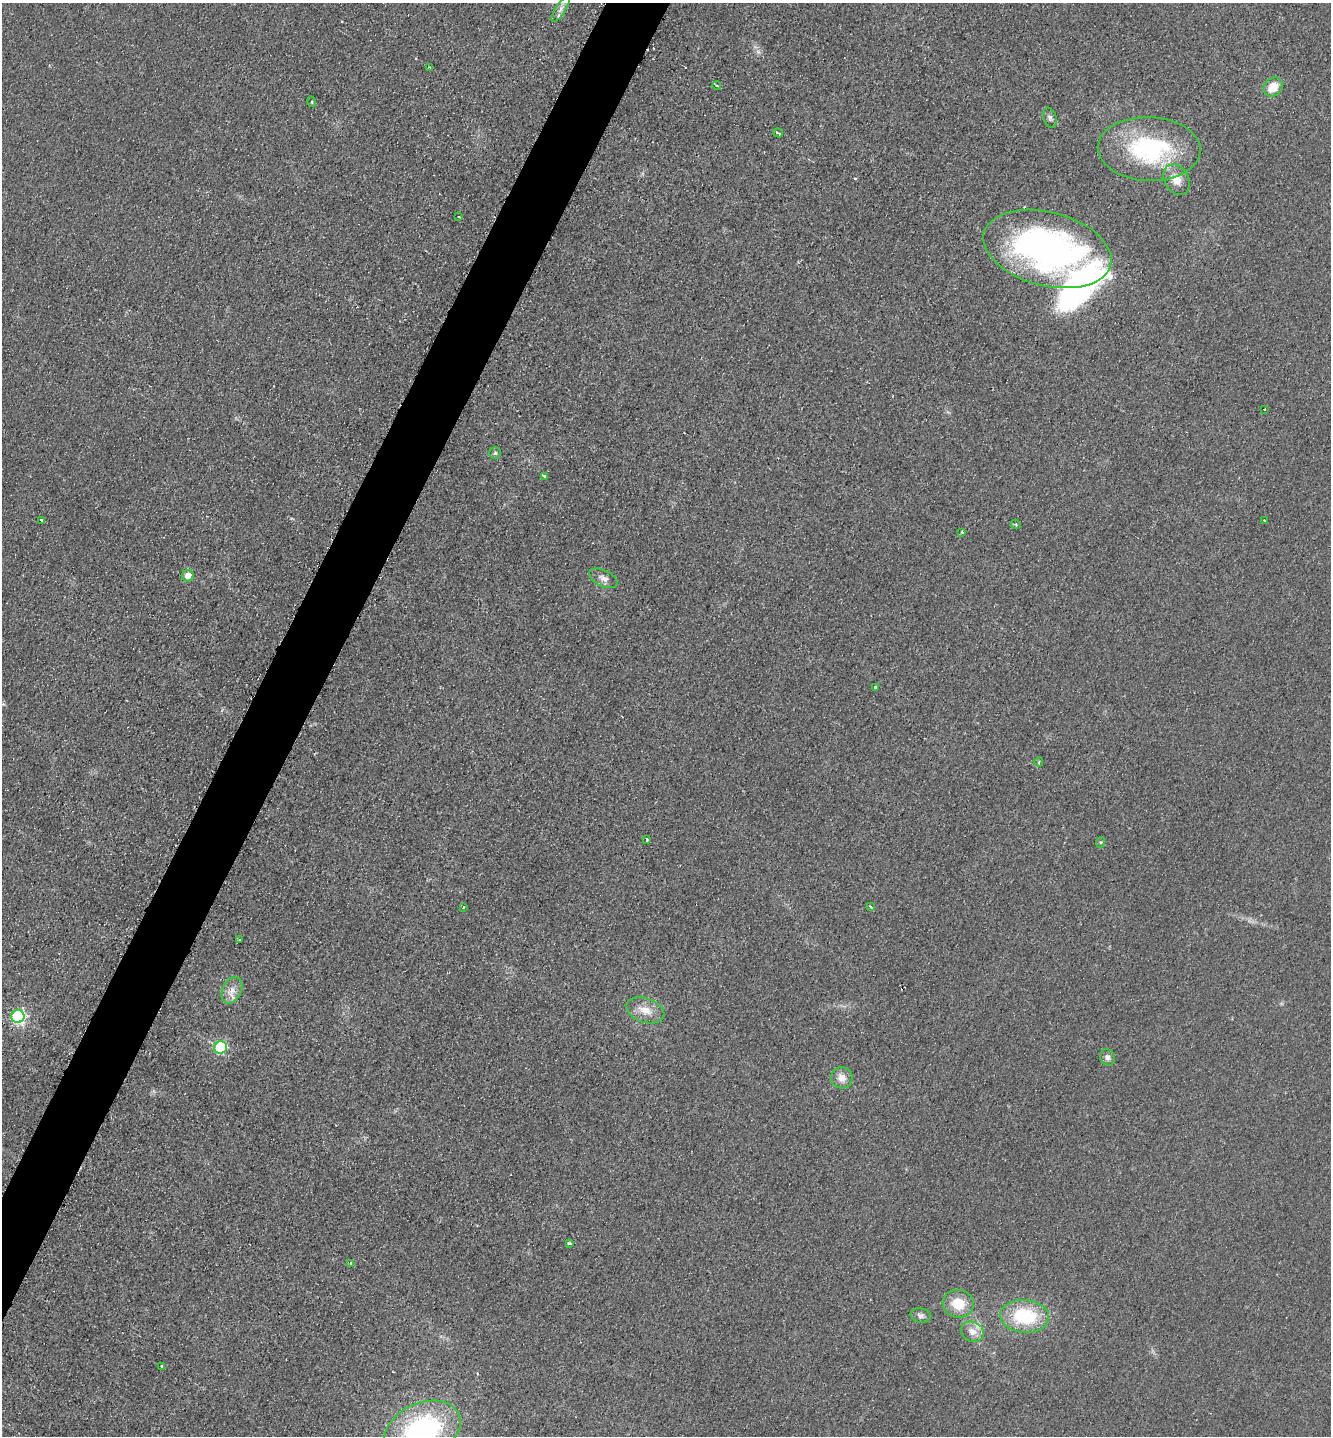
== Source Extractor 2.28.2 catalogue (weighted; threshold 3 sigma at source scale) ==
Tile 7 of 4 x 4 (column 3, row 2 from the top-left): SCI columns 2951-4279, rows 2879-4312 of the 5764 x 5754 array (HDU 1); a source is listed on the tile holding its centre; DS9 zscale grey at full resolution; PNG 1333 x 1438 px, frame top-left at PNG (2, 3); each listed source drawn as its Kron ellipse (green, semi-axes under 4 px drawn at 4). Shown black and unused: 4% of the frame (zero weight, under 2 of 3 exposures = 1% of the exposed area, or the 3 px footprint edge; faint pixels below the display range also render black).
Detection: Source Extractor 2.28.2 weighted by HDU 2 'WHT'; one run over the whole footprint, this tile lists its part. Background 0.0374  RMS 0.0093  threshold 0.0417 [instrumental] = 3 sigma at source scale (4.5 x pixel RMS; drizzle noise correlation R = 1.50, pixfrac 1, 0.05/0.05 arcsec/px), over >= 5 px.
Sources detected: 49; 6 cosmic-ray / hot-pixel residue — neither listed nor drawn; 2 inside a brighter listed object's ellipse — not listed separately; the other 41 listed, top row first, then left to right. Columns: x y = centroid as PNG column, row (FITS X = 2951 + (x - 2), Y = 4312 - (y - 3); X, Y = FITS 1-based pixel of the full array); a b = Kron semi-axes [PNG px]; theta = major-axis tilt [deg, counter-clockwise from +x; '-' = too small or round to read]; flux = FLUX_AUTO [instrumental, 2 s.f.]
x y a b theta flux
561 9 15 5 57 5
430 67 4 3 - 0.88
717 86 4 4 - 2.1
1273 87 10 8 41 16
312 102 5 3 - 0.91
1050 118 10 6 -73 3
778 133 5 3 - 3
1149 149 51 32 -2 120
1177 180 16 12 -60 12
458 217 3 3 - 1.2
1047 249 65 37 -14 380
1264 409 3 2 - 0.85
495 453 6 5 - 1.8
544 476 4 3 - 2.5
41 520 3 3 - 4.5
1264 520 2 2 - 1
1016 525 5 3 - 1.2
962 532 3 3 - 1.6
188 576 6 5 - 9.5
604 578 15 8 -26 5.6
875 687 3 3 - 3.7
1039 762 4 3 - 0.94
647 840 4 3 - 1.1
1101 842 5 3 - 0.89
463 907 3 3 - 2.4
871 907 3 3 - 5.3
240 940 4 3 - 2
232 990 14 9 64 8.7
645 1010 19 12 -19 14
18 1017 7 6 - 200
220 1047 6 6 - 110
1107 1057 8 7 - 3.4
842 1078 11 10 - 7.8
569 1243 3 3 - 3.1
351 1263 4 3 - 2.5
958 1304 15 14 - 21
921 1315 10 7 -10 3.4
1025 1316 24 16 -5 59
972 1332 12 9 -29 8.4
162 1367 3 3 - 13
423 1430 40 26 24 170
Isophote crosses this tile's border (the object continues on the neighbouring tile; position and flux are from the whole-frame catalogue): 1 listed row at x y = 423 1430